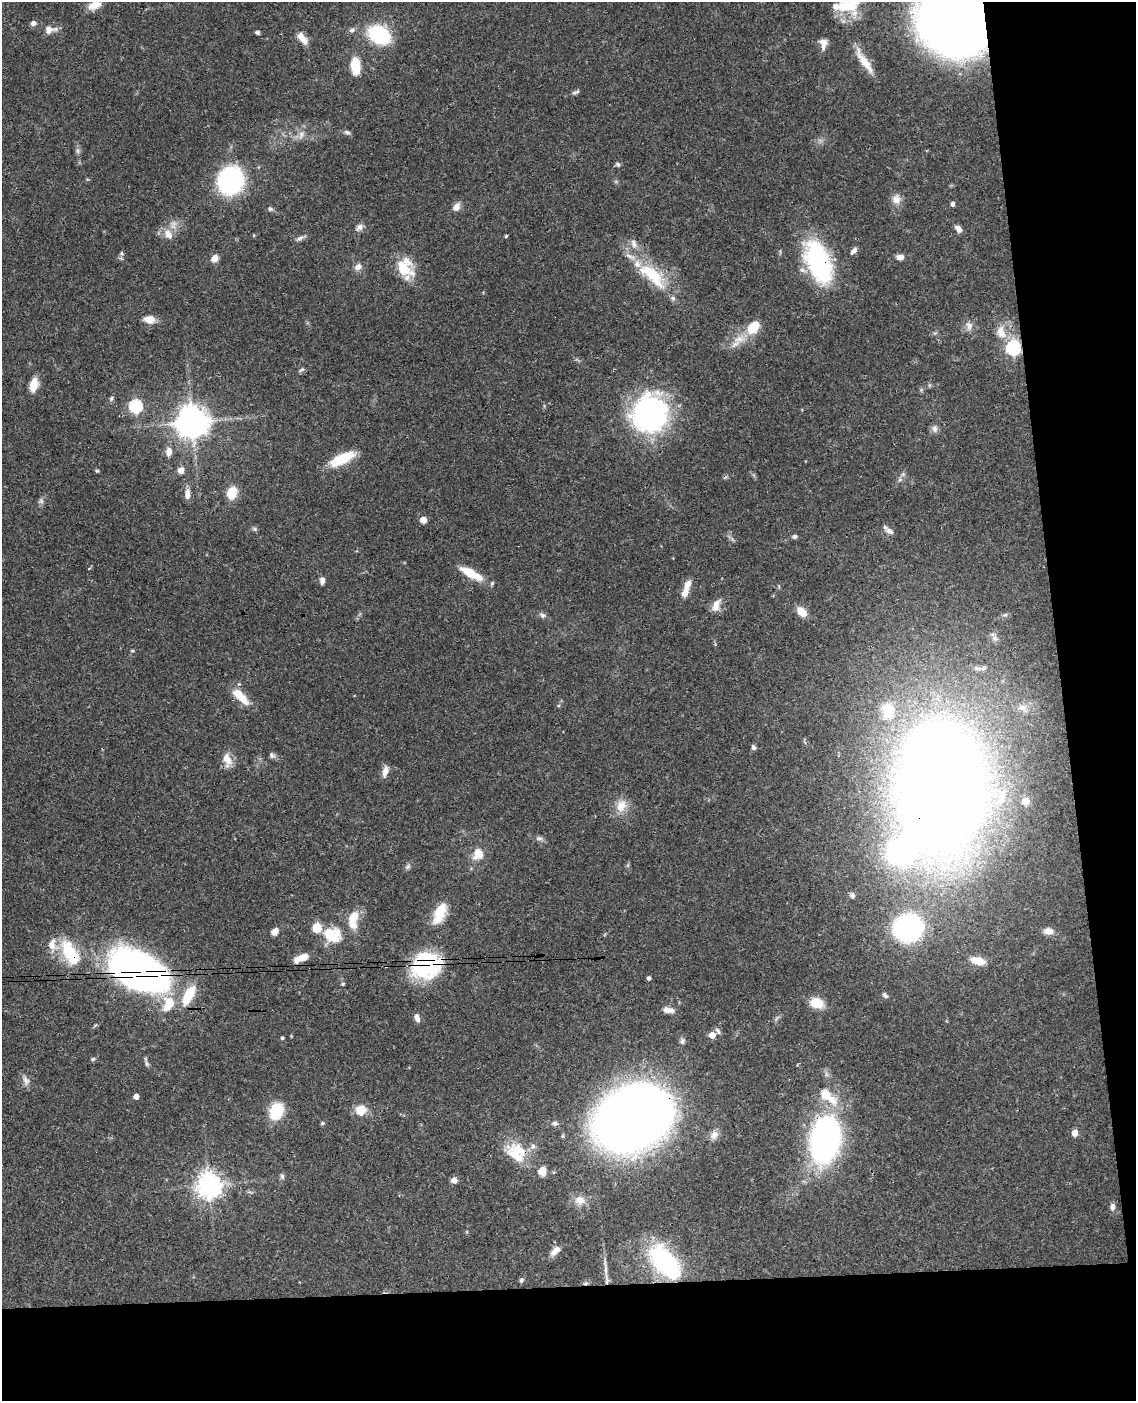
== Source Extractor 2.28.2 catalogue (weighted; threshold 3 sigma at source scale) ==
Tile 12 of 4 x 3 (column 4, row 3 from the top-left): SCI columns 3458-4591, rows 243-1641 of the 4648 x 4580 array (HDU 1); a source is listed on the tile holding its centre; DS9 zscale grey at full resolution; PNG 1138 x 1403 px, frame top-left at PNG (2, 2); no overlay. Shown black and unused: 15% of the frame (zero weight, under 3 of 4 exposures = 6% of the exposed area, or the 3 px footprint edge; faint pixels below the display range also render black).
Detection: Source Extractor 2.28.2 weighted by HDU 2 'WHT'; one run over the whole footprint, this tile lists its part. Background 0.0901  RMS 0.0036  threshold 0.0161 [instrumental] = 3 sigma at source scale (4.5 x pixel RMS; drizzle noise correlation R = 1.50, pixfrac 1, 0.05/0.05 arcsec/px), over >= 5 px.
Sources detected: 150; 2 inside a brighter object's white glare — not listed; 18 inside a brighter listed object's ellipse — not listed separately; the other 130 listed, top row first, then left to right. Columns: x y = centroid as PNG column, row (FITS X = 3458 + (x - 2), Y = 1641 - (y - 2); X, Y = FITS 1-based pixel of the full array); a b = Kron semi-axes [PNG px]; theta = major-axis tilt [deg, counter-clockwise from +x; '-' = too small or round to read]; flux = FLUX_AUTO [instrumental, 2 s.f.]
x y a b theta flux
95 5 17 9 22 4.3
848 6 30 19 4 13
33 23 6 5 - 1.4
954 24 49 43 -28 400
49 29 15 10 3 3.3
352 30 8 6 34 1.2
257 32 4 4 - 0.87
379 34 19 14 -27 31
302 38 16 8 -49 3.6
823 44 13 8 90 2.7
864 61 38 9 -57 6.3
355 66 14 8 -86 12
576 92 11 4 28 0.87
347 132 9 6 -26 0.94
301 135 13 7 74 2.1
78 151 7 4 -88 0.81
618 164 7 5 -43 0.79
230 181 25 22 68 50
896 199 13 12 - 2.8
953 204 4 4 - 1.2
456 207 9 6 55 2.8
270 209 7 6 - 0.78
359 227 11 7 39 1.7
958 229 9 6 -48 1.9
168 234 15 10 -59 3.5
506 236 4 4 - 0.42
300 238 12 5 17 1.2
854 251 10 5 48 1.4
121 253 6 6 - 0.81
900 257 8 6 3 2
214 258 8 6 53 2.9
818 262 49 24 -67 44
358 267 10 8 31 2
403 269 24 17 -29 11
653 275 52 20 -41 19
149 319 13 8 -5 3.9
969 326 14 9 -81 2.3
753 327 18 12 51 8
1001 332 20 13 -70 5.6
739 339 19 10 8 5.1
1013 348 6 6 - 74
302 370 8 4 22 0.7
34 385 13 7 77 6.2
111 398 8 6 52 0.79
135 406 6 6 - 46
650 413 31 28 82 100
192 422 11 11 - 490
934 429 11 7 -83 1.5
169 452 10 7 87 2.7
342 458 30 13 25 11
181 470 7 6 - 2.5
97 471 5 4 - 0.51
900 480 8 6 54 1.1
232 493 10 7 72 9.8
187 494 12 7 89 2.5
41 501 8 7 - 1.1
423 520 5 5 - 5.4
254 529 7 5 -45 0.66
889 531 12 7 -28 1.6
794 536 7 5 14 0.79
469 573 24 10 -32 7.4
322 580 9 6 88 1.5
492 583 7 4 64 0.58
685 592 15 8 70 3.4
716 605 16 8 66 3.5
802 612 11 7 -47 5.3
543 615 9 7 -13 1.1
132 651 5 4 - 0.4
240 696 24 9 -44 7.8
1022 708 15 8 -14 2.9
888 711 23 17 88 11
754 747 8 5 -49 0.83
272 755 9 7 -43 0.99
227 759 17 10 -65 4.3
385 771 13 6 75 2.7
940 784 102 62 -89 840
1001 797 27 11 65 7.8
1026 801 5 5 - 9.1
621 806 20 14 68 5.2
539 838 10 6 -8 1.2
478 854 16 14 67 5.2
408 867 10 6 45 0.95
852 895 8 6 80 0.96
440 913 23 11 66 9.8
354 917 15 13 47 5.1
908 928 21 19 13 78
275 931 8 6 56 2.8
1048 931 11 8 -4 2.7
332 935 21 16 -21 12
70 952 31 15 -62 17
301 958 17 7 24 4.3
978 961 18 9 -14 4.6
426 965 25 21 26 43
138 971 66 35 -25 180
649 978 4 4 - 1
343 984 5 4 - 0.45
885 995 8 6 -44 0.91
817 1003 14 10 -18 7.9
666 1009 10 8 -32 2
417 1018 9 5 -72 1.8
777 1018 9 3 46 0.65
718 1031 9 5 -61 0.93
712 1035 5 5 - 3.7
282 1038 4 3 - 0.69
682 1041 8 6 80 0.97
93 1059 5 5 - 0.57
147 1064 10 5 -73 0.88
26 1080 15 8 -71 1.9
826 1094 17 15 -74 6.6
136 1096 4 4 - 2.2
361 1110 12 11 - 5.8
276 1111 17 13 66 14
632 1118 49 40 33 540
322 1123 6 4 24 0.56
554 1123 7 6 - 0.96
1075 1133 6 5 - 3
714 1135 13 9 63 2.2
825 1139 42 26 79 110
516 1152 29 22 -42 12
542 1171 10 9 - 3.2
282 1176 8 5 -74 0.83
454 1180 6 6 - 2
209 1185 8 8 - 330
580 1200 16 11 -8 3.8
1113 1207 9 7 86 1.6
555 1251 16 8 45 2.8
664 1262 39 20 -50 46
606 1270 23 4 -86 2.5
521 1280 6 5 - 0.81
585 1283 8 4 9 0.68
Overlapping masked pixels (flux is a lower limit): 13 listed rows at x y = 954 24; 818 262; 1013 348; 240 696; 227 759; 940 784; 70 952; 426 965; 138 971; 632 1118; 825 1139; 516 1152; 585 1283
Isophote crosses this tile's border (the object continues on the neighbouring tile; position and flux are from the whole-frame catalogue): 3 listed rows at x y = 95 5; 848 6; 954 24